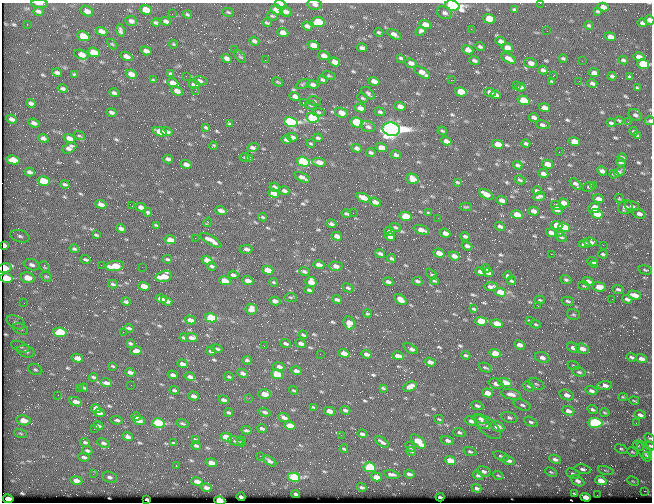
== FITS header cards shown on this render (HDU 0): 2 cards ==
NAXIS1  =                  650 / Width of table row in bytes
NAXIS2  =                  500 / Number of rows in table

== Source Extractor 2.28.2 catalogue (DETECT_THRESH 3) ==
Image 650 x 500 px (HDU 0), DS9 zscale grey, 1 PNG px = 1 image px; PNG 654 x 504 px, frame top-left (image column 1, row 500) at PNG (2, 3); each listed source drawn as its Kron ellipse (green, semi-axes under 4 px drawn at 4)
Background 366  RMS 1.5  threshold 4.45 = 3 sigma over >= 5 px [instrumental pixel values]
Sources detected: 645; of the 645, the 500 brightest by FLUX_AUTO listed and drawn (145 fainter detections omitted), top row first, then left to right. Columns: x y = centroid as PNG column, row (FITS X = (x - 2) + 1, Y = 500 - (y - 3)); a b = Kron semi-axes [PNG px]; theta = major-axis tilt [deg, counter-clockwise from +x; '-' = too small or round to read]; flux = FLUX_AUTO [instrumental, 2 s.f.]
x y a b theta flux
540 3 2 2 - 340
40 4 8 2 -4 740
281 4 6 3 -16 250
315 4 7 5 -11 430
452 6 8 5 -13 28000
603 7 5 4 - 460
514 9 4 3 - 140
146 10 6 4 -18 1900
277 10 6 4 -21 1300
38 11 5 3 - 230
87 11 7 4 -31 620
598 11 3 3 - 120
228 12 6 3 -15 120
286 12 6 4 -24 460
445 13 8 6 -26 310
172 14 2 2 - 460
187 14 5 3 - 150
272 16 5 3 - 150
489 19 6 4 -18 3100
649 20 5 4 - 520
131 21 6 5 - 360
166 21 5 4 - 280
156 22 4 3 - 180
318 22 6 5 - 4700
267 23 4 3 - 150
642 23 5 3 - 240
27 24 2 2 - 150
425 25 6 4 -17 1100
589 25 4 3 - 140
307 26 5 4 - 310
471 29 3 2 - 180
120 30 6 4 -74 270
101 31 6 4 -21 580
420 31 5 4 - 390
547 31 2 2 - 110
379 32 4 3 - 150
283 33 6 4 -22 730
394 34 8 3 -30 430
83 36 6 4 -23 2800
610 37 5 4 - 780
254 41 5 4 - 270
500 41 5 4 - 290
112 44 6 3 -44 130
174 44 4 3 - 120
313 45 6 4 -20 1000
480 47 5 3 - 180
362 48 5 4 - 260
507 48 6 4 -17 1200
235 49 2 2 - 150
468 50 5 4 - 650
146 51 5 4 - 490
94 52 6 4 -19 2200
81 54 7 4 -18 860
324 55 6 4 -20 520
126 56 6 4 -22 540
240 56 7 4 -51 150
639 57 5 4 - 510
226 58 5 4 - 370
401 58 4 3 - 170
509 58 8 4 -28 490
563 58 4 3 - 140
265 60 2 2 - 200
623 60 5 3 - 200
474 61 5 3 - 210
582 61 2 2 - 120
335 62 5 4 - 770
411 63 6 4 -18 450
531 63 6 5 - 550
643 64 6 5 - 9100
543 70 5 3 - 270
57 72 5 3 - 240
422 72 9 4 -33 870
594 73 5 4 - 400
74 74 4 3 - 130
131 74 6 4 -23 660
171 74 4 3 - 160
186 76 2 2 - 230
329 76 6 4 -16 140
553 76 3 2 - 140
612 76 4 3 - 200
630 77 4 3 - 140
153 80 4 2 - 110
323 80 4 3 - 170
451 80 2 2 - 990
200 81 7 4 -11 360
374 81 5 4 - 680
552 81 3 2 - 110
579 81 2 2 - 140
278 82 5 2 - 110
173 83 6 4 -22 620
592 83 5 3 - 230
302 84 7 4 27 140
313 84 6 4 -12 300
194 85 6 4 -24 660
516 85 2 2 - 280
520 87 5 3 - 250
637 88 3 3 - 140
63 89 5 3 - 220
177 91 6 4 -23 580
195 91 3 2 - 110
461 92 6 4 -15 2400
490 92 6 4 -19 410
114 93 5 3 - 220
368 93 8 4 -42 260
496 95 5 4 - 370
295 96 5 4 - 440
363 98 5 3 - 140
524 100 6 4 -17 4100
314 101 6 4 -18 160
303 102 3 2 - 860
31 103 5 3 - 280
311 105 6 4 -13 150
400 106 5 4 - 550
360 108 5 4 - 580
544 108 5 4 - 680
111 112 5 3 - 230
319 112 6 4 -3 160
380 112 5 4 - 200
341 113 6 4 -20 1000
635 115 7 5 -37 280
534 117 5 3 - 320
312 118 6 5 - 8100
11 119 5 3 - 330
619 121 4 2 - 120
650 121 5 3 - 220
291 122 7 5 -13 20000
357 122 6 5 - 9600
628 122 2 2 - 340
34 123 5 3 - 330
611 123 4 3 - 170
229 124 4 2 - 130
543 125 7 3 -9 320
206 127 4 3 - 130
368 127 8 5 -19 300
391 129 9 6 -11 100000
167 131 5 3 - 350
442 131 5 3 - 120
634 131 4 3 - 130
160 132 7 4 -20 1600
638 135 4 3 - 130
79 136 6 3 -20 110
292 137 5 4 - 400
43 138 5 4 - 260
69 138 6 4 -20 540
318 138 4 3 - 190
286 140 5 3 - 300
446 141 5 4 - 440
574 142 6 4 -14 1500
526 143 4 3 - 190
311 144 4 3 - 130
498 144 6 4 -15 1200
213 146 4 2 - 110
253 147 5 4 - 340
69 148 7 5 30 450
357 148 5 4 - 350
381 148 6 4 -19 1200
371 152 4 3 - 200
559 152 2 2 - 360
396 155 5 3 - 250
244 157 5 2 - 130
622 157 4 3 - 150
168 159 5 3 - 250
249 159 3 2 - 1400
13 160 6 4 -11 1600
303 162 6 4 -15 17000
319 162 7 4 -11 660
621 162 4 2 - 150
186 164 5 4 - 470
547 164 5 4 - 1200
518 165 5 3 - 220
602 171 5 4 - 420
620 171 6 4 40 190
29 172 5 4 - 320
543 174 5 4 - 540
614 174 4 3 - 160
302 177 8 3 -25 450
413 179 6 5 - 1200
520 180 5 3 - 150
44 181 6 4 -16 3000
457 182 4 3 - 130
65 184 4 3 - 170
576 184 7 4 -44 360
594 185 2 2 - 120
274 187 5 3 - 270
589 187 6 4 16 160
284 191 5 3 - 260
537 191 5 3 - 220
274 193 6 4 -19 850
486 194 8 4 -29 1300
539 196 6 4 19 240
363 198 7 4 -22 980
619 198 5 3 - 120
598 199 5 4 - 530
502 200 5 4 - 500
375 202 6 4 -20 510
564 203 5 4 - 1000
101 204 6 4 -21 550
556 205 5 3 - 330
132 206 2 2 - 180
632 206 7 5 -15 300
141 207 5 4 - 330
466 207 6 2 1 130
625 207 7 6 - 550
594 208 6 5 - 2000
557 210 5 3 - 390
221 211 6 4 -18 540
534 211 5 4 - 550
148 212 4 3 - 140
353 213 2 2 - 200
428 213 4 2 - 110
346 214 5 3 - 170
597 214 6 4 -17 2300
639 214 6 5 - 500
517 215 6 4 -17 1700
406 216 6 4 -13 3100
263 217 4 3 - 130
438 218 2 2 - 160
208 222 5 3 - 110
331 224 5 3 - 220
156 225 4 2 - 130
557 225 5 4 - 1900
500 226 5 3 - 290
395 227 6 4 -20 150
564 227 6 4 -18 2200
121 228 5 3 - 320
421 230 8 4 -19 820
389 231 5 3 - 270
551 232 5 4 - 460
445 233 5 3 - 530
560 233 4 4 - 140
96 235 4 2 - 110
20 236 10 6 -17 370
337 236 5 4 - 580
465 236 5 3 - 210
390 237 5 3 - 250
561 237 6 4 -32 210
195 238 2 2 - 270
170 240 6 4 -14 1300
211 240 12 3 -30 660
590 242 6 4 -7 540
584 244 6 4 -3 720
4 245 4 4 - 780
603 245 2 2 - 480
467 246 5 3 - 300
74 249 4 3 - 160
246 249 6 4 1 370
439 253 5 4 - 940
380 254 5 3 - 260
551 254 2 2 - 1100
603 254 4 3 - 280
454 256 5 4 - 500
392 258 4 3 - 170
85 259 5 2 - 140
167 259 4 2 - 160
207 260 5 4 - 820
592 262 6 4 -12 380
32 265 8 5 -19 380
101 265 2 2 - 320
319 265 5 4 - 670
594 265 3 2 - 160
115 266 9 5 6 2400
212 266 4 3 - 200
336 266 7 4 -2 570
45 267 6 4 -52 140
142 267 2 2 - 180
5 268 7 5 11 3700
486 269 4 3 - 200
268 270 6 4 -16 1500
645 270 7 3 -14 130
304 271 5 3 - 220
480 271 5 3 - 490
488 273 5 3 - 310
432 274 6 3 -47 220
233 275 5 3 - 260
46 276 6 4 -29 150
164 276 8 5 14 1600
508 276 4 3 - 210
6 278 6 4 -13 3700
28 278 7 5 -13 1600
566 280 5 4 - 210
225 281 6 4 -17 1800
248 281 5 4 - 680
417 281 5 3 - 200
434 281 4 3 - 120
511 281 5 3 - 150
588 281 5 4 - 730
274 282 4 3 - 140
311 282 5 5 - 930
388 282 5 3 - 300
113 284 4 2 - 150
144 286 6 4 -16 1200
491 286 7 3 1 350
584 286 6 3 -11 120
599 287 7 4 -8 1100
348 288 6 4 -25 150
618 289 6 4 -22 220
309 290 4 3 - 180
500 292 6 4 -15 1900
634 295 7 4 -16 940
291 297 6 3 -8 110
161 299 5 4 - 630
337 299 5 3 - 250
400 299 7 4 -37 750
612 299 2 2 - 110
627 299 5 3 - 340
540 300 5 3 - 120
167 301 6 3 -20 410
275 301 5 4 - 510
568 301 6 4 -14 200
126 302 4 3 - 180
24 303 3 2 - 120
538 306 3 2 - 490
251 309 6 5 - 690
473 309 4 2 - 110
367 313 4 3 - 130
573 315 7 5 -18 170
211 318 6 4 -15 7100
190 320 6 4 -16 550
529 320 4 2 - 110
481 321 6 4 -15 3600
16 322 10 6 -29 340
349 323 7 5 -65 1300
497 324 6 4 -15 2000
535 324 6 4 -18 130
129 328 5 3 - 160
21 329 8 5 -26 240
60 332 7 4 -9 4400
123 332 2 2 - 400
303 335 5 3 - 170
184 338 4 3 - 140
192 338 6 3 -6 360
130 343 4 3 - 160
301 343 5 3 - 470
286 344 5 3 - 230
519 345 6 4 -29 570
264 346 3 2 - 110
20 347 9 5 -21 240
573 348 6 4 -21 430
217 349 5 3 - 160
411 349 8 3 -29 410
582 349 7 5 -20 800
26 351 9 5 -18 370
136 351 6 4 2 390
211 351 4 3 - 190
344 353 5 4 - 750
495 353 6 4 -17 2600
320 354 2 2 - 150
366 354 5 3 - 360
466 355 4 3 - 160
398 356 6 4 -16 990
542 357 7 5 -23 470
631 357 5 3 - 210
77 358 6 4 -12 720
641 359 6 4 -20 600
247 360 4 3 - 200
430 362 5 3 - 490
182 364 5 3 - 410
113 366 4 2 - 120
573 366 6 3 -20 120
279 367 6 3 -9 350
485 367 7 3 -25 160
35 369 7 5 -26 200
296 371 5 3 - 400
130 372 5 3 - 350
579 372 7 4 -15 200
243 373 5 4 - 330
277 374 6 4 -21 3300
173 375 5 3 - 360
94 377 4 3 - 220
190 377 5 3 - 350
229 377 4 3 - 130
505 382 7 4 -17 1500
106 383 6 3 -11 370
496 384 7 5 -19 550
536 384 8 5 -26 190
131 385 2 2 - 180
605 385 7 4 4 580
529 386 6 4 -41 200
410 387 7 4 26 670
84 388 4 3 - 170
383 388 4 2 - 130
79 389 3 2 - 150
174 390 5 3 - 170
294 390 4 2 - 120
591 391 6 4 -18 310
487 393 5 4 - 1300
265 394 6 4 0 1300
511 394 10 5 -11 680
58 395 2 2 - 240
567 395 7 5 -18 610
194 396 5 3 - 400
623 397 5 4 - 130
249 398 3 2 - 140
224 400 5 3 - 330
634 401 5 2 - 110
76 402 7 4 -24 640
522 405 9 5 -22 240
477 406 6 4 -23 240
313 407 4 2 - 110
96 409 5 4 - 440
592 409 5 3 - 230
345 410 5 3 - 260
329 411 5 4 - 870
568 411 6 4 -20 510
229 412 4 3 - 170
265 412 6 3 -18 240
99 413 5 3 - 300
605 413 5 3 - 130
640 415 6 4 -17 370
136 417 4 3 - 330
284 417 6 3 -22 430
509 417 8 5 -20 270
439 419 5 3 - 110
480 419 8 4 -17 270
24 420 7 5 -13 1200
116 420 6 3 -5 240
139 420 6 4 -23 800
471 421 6 4 -20 480
482 422 9 5 -40 420
531 422 7 4 -27 220
158 423 6 4 -14 9800
182 423 6 3 -19 140
595 423 7 5 -2 14000
636 423 2 2 - 180
290 425 6 4 -16 1300
98 426 5 3 - 290
487 427 17 7 -41 470
497 427 7 5 -26 1100
262 428 5 3 - 210
94 429 3 2 - 110
246 430 5 3 - 170
459 432 6 4 -20 220
21 433 6 4 -19 140
362 434 5 3 - 270
341 435 3 2 - 150
128 436 5 4 - 430
226 437 6 4 -15 2500
650 438 6 3 -27 130
195 439 4 2 - 100
447 440 7 4 -15 320
236 441 8 4 -12 200
241 441 5 3 - 170
418 441 9 5 -41 2300
85 442 4 3 - 180
382 442 7 3 -36 280
103 443 6 4 -25 240
174 443 4 2 - 120
196 446 4 3 - 190
638 446 6 4 -40 140
650 446 5 4 - 150
411 447 6 4 -34 270
344 449 4 2 - 120
621 449 6 3 -19 140
87 450 5 4 - 200
411 451 5 3 - 130
644 451 11 6 -64 310
470 452 7 4 -21 200
632 452 5 3 - 120
260 456 2 2 - 650
501 456 8 4 -19 180
647 456 3 3 - 190
84 457 5 3 - 250
555 459 6 4 -24 330
508 460 6 4 -17 400
269 461 7 4 -34 290
450 461 6 4 -15 1700
211 463 6 4 -17 990
176 466 3 2 - 210
370 467 6 5 - 5200
583 469 8 4 -10 310
606 470 8 3 -10 170
484 471 7 5 -17 300
551 472 6 3 -25 130
93 474 2 2 - 290
392 474 8 3 -10 350
409 474 5 3 - 360
573 474 7 5 -23 210
478 475 5 3 - 210
498 475 5 3 - 110
110 477 8 5 -20 270
294 477 6 4 -14 7300
376 477 5 4 - 1100
76 480 6 4 -10 670
601 480 6 4 -20 1200
197 481 5 3 - 650
578 481 7 5 -28 420
633 481 6 4 -25 110
206 487 5 3 - 460
362 487 5 3 - 180
477 488 5 3 - 290
644 491 2 2 - 1700
574 493 3 2 - 110
296 494 4 3 - 210
597 495 2 2 - 310
241 497 4 3 - 330
440 497 4 2 - 210
586 497 5 3 - 1200
8 499 5 3 - 2100
146 499 3 2 - 290
220 501 5 3 - 21000
At the frame edge (FLAGS 8, measured only in part): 12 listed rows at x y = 540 3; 40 4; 281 4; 315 4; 452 6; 649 20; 650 121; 4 245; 5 268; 650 438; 650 446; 220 501
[145 fainter detections neither listed nor drawn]